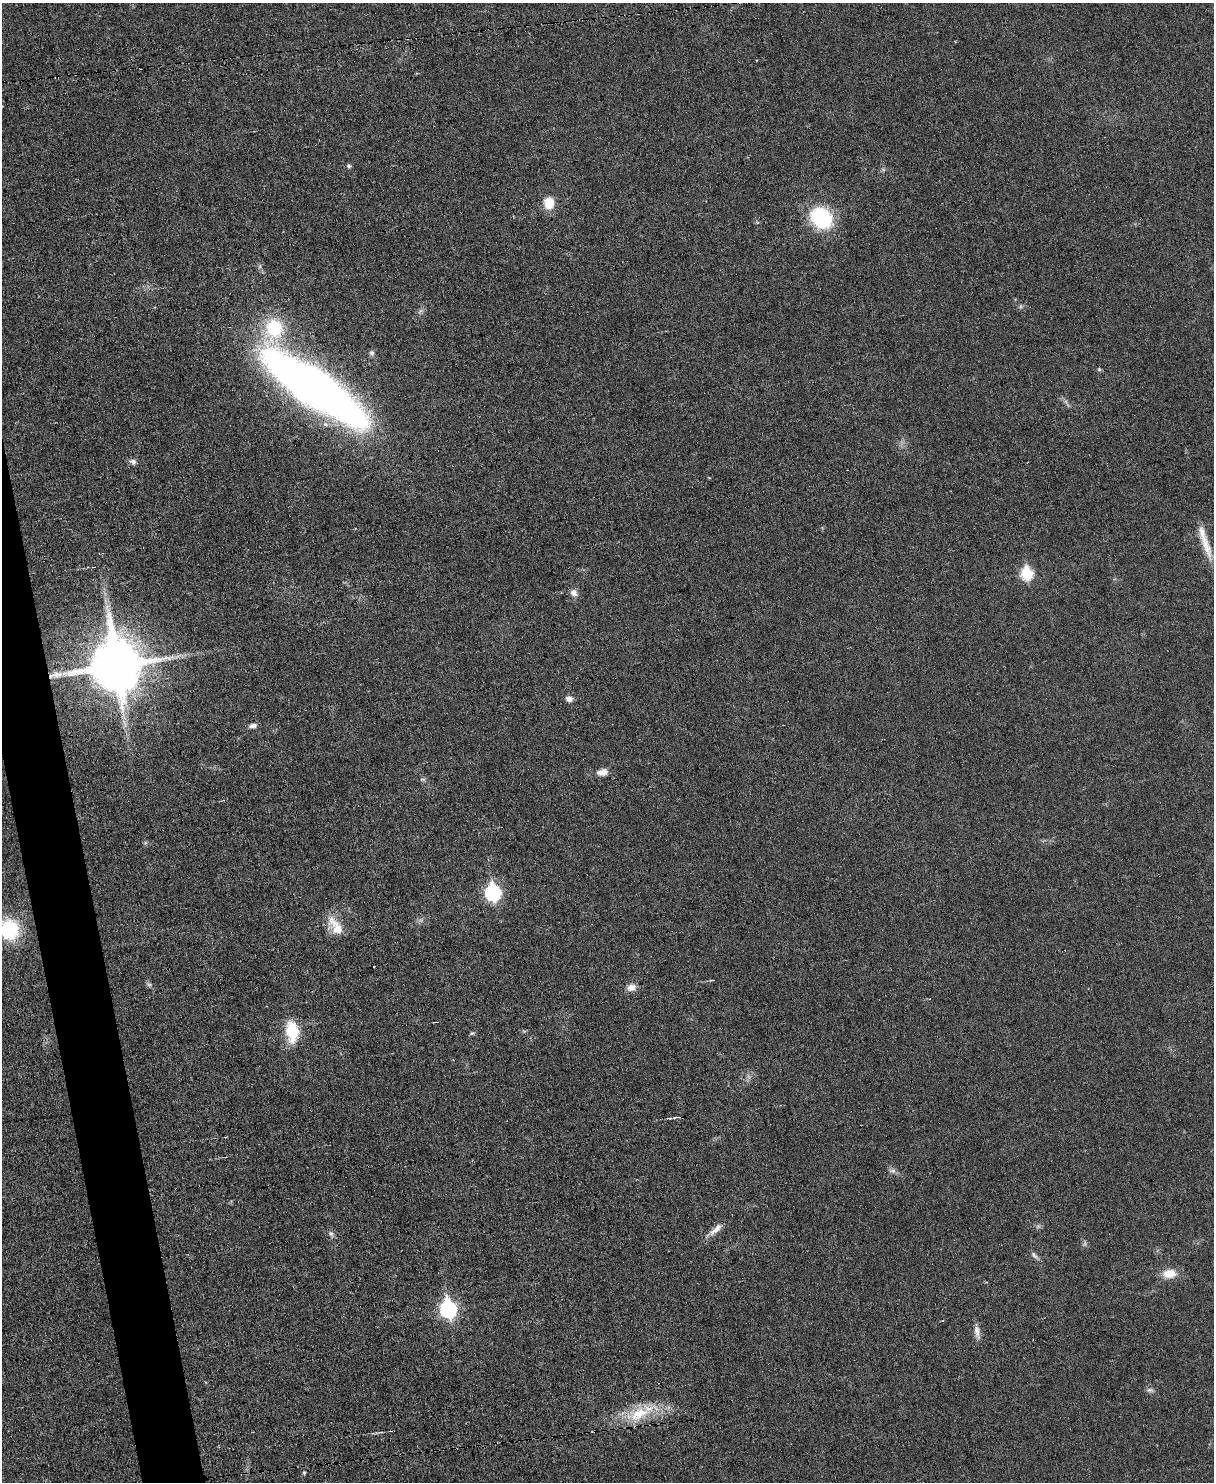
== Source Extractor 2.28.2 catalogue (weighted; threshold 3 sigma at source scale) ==
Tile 7 of 4 x 3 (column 3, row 2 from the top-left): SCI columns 2423-3634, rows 1619-3098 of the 4847 x 4831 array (HDU 1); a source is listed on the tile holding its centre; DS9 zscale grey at full resolution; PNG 1216 x 1484 px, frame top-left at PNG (2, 3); no overlay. Shown black and unused: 3% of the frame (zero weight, under 3 of 6 exposures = <1% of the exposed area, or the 3 px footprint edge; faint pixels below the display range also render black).
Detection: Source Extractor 2.28.2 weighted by HDU 2 'WHT'; one run over the whole footprint, this tile lists its part. Background 0.0265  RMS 0.0038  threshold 0.0153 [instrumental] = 3 sigma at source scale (4.09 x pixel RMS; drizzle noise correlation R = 1.36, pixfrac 0.8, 0.05/0.05 arcsec/px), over >= 5 px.
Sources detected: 38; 1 inside a brighter listed object's ellipse — not listed separately; the other 37 listed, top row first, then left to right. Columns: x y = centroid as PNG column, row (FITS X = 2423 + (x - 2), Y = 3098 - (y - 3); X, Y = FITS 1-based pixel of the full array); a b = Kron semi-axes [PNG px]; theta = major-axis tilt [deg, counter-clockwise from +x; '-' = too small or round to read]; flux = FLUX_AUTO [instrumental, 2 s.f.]
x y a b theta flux
407 38 3 3 - 0.5
349 166 6 5 - 0.68
549 203 14 11 -88 6.3
822 218 26 21 -45 26
274 328 31 26 83 19
372 353 7 6 - 0.9
1099 369 6 4 -47 0.47
315 388 77 23 -34 400
133 462 8 7 - 1.5
1206 545 40 10 -70 6.8
1027 573 7 6 - 31
574 593 10 8 -38 1.8
116 665 16 15 - 2200
569 699 9 7 -20 1.7
253 725 9 6 11 1.5
602 772 14 8 11 2.6
422 779 9 4 -1 0.64
493 892 8 7 - 64
336 926 28 12 -57 7.1
9 930 20 18 -74 24
149 984 7 4 0 0.62
632 987 11 9 10 2.5
292 1032 22 13 -84 13
472 1033 6 5 - 0.51
675 1117 6 3 19 0.6
893 1171 5 5 - 0.93
1038 1226 6 6 - 0.77
716 1229 22 7 45 3.2
331 1233 8 6 -20 0.96
1085 1243 7 4 72 0.62
1034 1255 13 5 -48 1.2
1169 1274 18 12 4 5.1
448 1309 8 7 - 94
977 1332 19 7 -80 2.3
1150 1390 10 6 -4 1
638 1414 39 17 22 14
304 1473 5 4 - 0.55
Overlapping masked pixels (flux is a lower limit): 2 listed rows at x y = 407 38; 116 665
Isophote crosses this tile's border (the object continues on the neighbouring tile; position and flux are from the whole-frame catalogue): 1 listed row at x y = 9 930